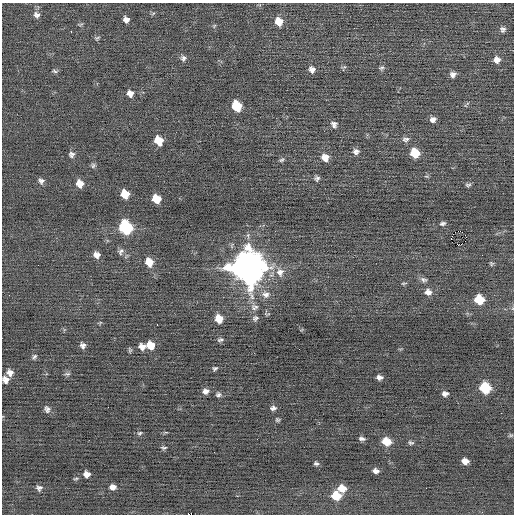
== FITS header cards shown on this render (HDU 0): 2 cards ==
NAXIS1  =                  512 / Axis length
NAXIS2  =                  512 / Axis length

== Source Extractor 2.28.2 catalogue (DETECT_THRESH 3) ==
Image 512 x 512 px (HDU 0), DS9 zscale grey, 1 PNG px = 1 image px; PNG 516 x 516 px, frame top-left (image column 1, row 512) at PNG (2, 3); no overlay
Background -0.0352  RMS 0.67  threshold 2.01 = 3 sigma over >= 5 px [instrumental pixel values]
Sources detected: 95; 1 with non-positive FLUX_AUTO (blend fragments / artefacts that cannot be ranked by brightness) is not listed; the other 94 listed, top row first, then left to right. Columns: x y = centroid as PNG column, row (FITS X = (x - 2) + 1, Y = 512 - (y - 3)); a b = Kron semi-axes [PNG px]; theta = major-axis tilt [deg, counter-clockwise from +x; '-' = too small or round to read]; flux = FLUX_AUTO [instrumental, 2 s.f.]
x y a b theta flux
37 15 9 8 - 180
126 19 6 6 - 200
279 21 8 7 - 570
80 24 8 3 9 55
214 26 5 4 - 52
503 29 8 7 - 140
71 32 3 2 - 200
97 38 8 4 22 77
183 58 7 7 - 140
497 60 8 7 - 280
344 67 8 3 12 59
381 68 8 5 27 95
312 70 7 7 - 210
55 71 7 4 -17 74
453 74 7 6 - 190
130 93 8 7 - 250
236 106 8 7 - 1400
465 106 5 4 - 54
433 119 6 5 - 170
334 124 8 7 - 170
406 139 10 6 7 160
159 141 8 7 - 780
356 151 8 7 - 180
415 153 8 7 - 1100
72 154 7 7 - 150
325 157 8 8 - 410
282 160 7 5 37 88
93 165 7 6 - 93
426 176 6 4 -18 52
317 178 7 7 - 120
41 181 8 7 - 150
80 184 8 7 - 420
468 185 8 5 2 86
125 194 7 7 - 780
156 199 7 7 - 730
443 223 7 5 9 110
126 227 9 8 - 4500
459 231 4 2 - 3700
465 235 3 2 - 44
458 245 3 2 - 790
121 251 9 6 55 140
97 255 6 5 - 230
149 262 9 7 -66 610
491 264 6 5 - 69
38 265 2 2 - 23
248 267 13 12 - 90000
280 272 13 12 - 440
424 280 9 7 -16 140
404 283 9 3 9 62
428 292 8 7 - 280
266 294 11 10 - 290
9 295 2 2 - 26
479 300 7 7 - 1400
254 307 11 8 8 200
267 314 8 2 -10 39
255 318 8 7 - 120
219 319 7 6 - 630
157 325 2 2 - 67
220 340 8 5 17 97
83 345 6 6 - 170
150 345 8 7 - 670
142 347 8 7 - 270
130 350 8 4 -77 66
34 357 7 5 53 98
215 368 6 5 - 76
10 373 8 7 - 260
67 374 8 5 2 91
379 377 6 4 -3 170
5 380 7 6 - 260
485 388 8 7 - 2200
205 391 7 6 - 190
445 394 6 5 - 160
218 395 7 6 - 110
273 408 7 5 9 130
47 409 8 7 - 160
501 413 2 2 - 17
277 420 5 5 - 67
166 432 5 3 - 47
140 433 6 4 26 65
511 435 6 5 - 59
362 439 7 4 -8 120
386 441 8 7 - 740
411 443 7 5 -16 85
164 448 7 4 -4 75
465 461 6 5 - 290
316 463 6 4 -4 92
376 471 6 5 - 180
86 474 6 6 - 280
76 479 7 3 2 55
113 487 7 6 - 230
39 488 7 6 - 140
342 488 8 7 - 570
336 496 8 7 - 1000
190 514 5 2 - 970
At the frame edge (FLAGS 8, measured only in part): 2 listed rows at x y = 5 380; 190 514
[1 non-positive-flux detection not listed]